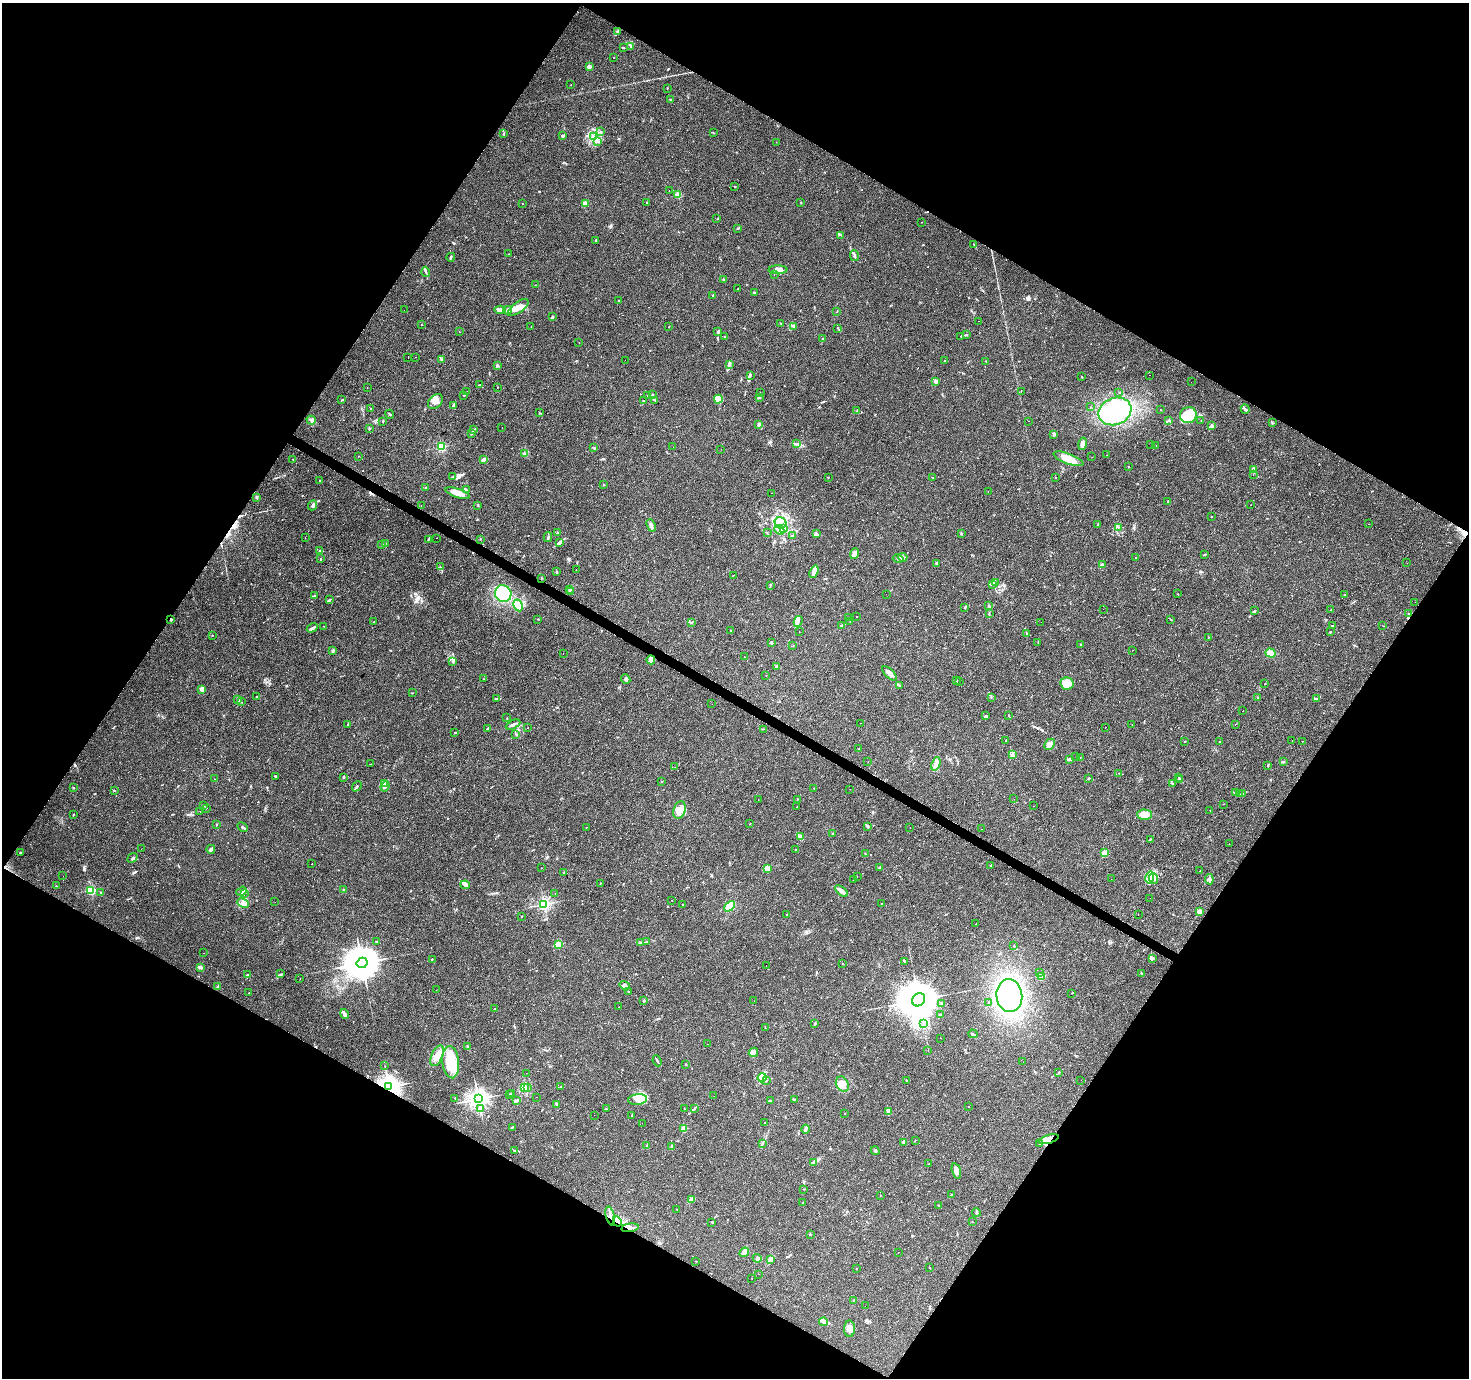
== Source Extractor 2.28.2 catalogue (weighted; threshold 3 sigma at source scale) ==
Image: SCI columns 4-5871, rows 254-5755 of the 5871 x 5941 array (HDU 1 of 3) = the unmasked area's bounding box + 8 px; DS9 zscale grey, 4 x 4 block average (1 PNG px = mean of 4 x 4 image px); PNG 1471 x 1380 px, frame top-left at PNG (2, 3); each listed source drawn as its Kron ellipse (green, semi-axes under 4 px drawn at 4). Shown black and unused: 48% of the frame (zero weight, under 3 of 4 exposures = <1% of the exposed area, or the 3 px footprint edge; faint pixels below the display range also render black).
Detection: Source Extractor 2.28.2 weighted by HDU 2 'WHT'. Background 0.0408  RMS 0.0038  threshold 0.017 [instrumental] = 3 sigma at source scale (4.5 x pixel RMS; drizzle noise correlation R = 1.50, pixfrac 1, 0.0396/0.0396 arcsec/px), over >= 5 px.
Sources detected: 777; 1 too faint to see at this stretch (4 x 4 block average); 10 inside a brighter object's white glare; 142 cosmic-ray / hot-pixel residue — neither listed nor drawn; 14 coinciding with a brighter row at this scale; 39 inside a brighter listed object's ellipse — not listed separately; of the other 571, all 500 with FLUX_AUTO >= 0.52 (the completeness limit of this list) listed and drawn (71 fainter detections not listed), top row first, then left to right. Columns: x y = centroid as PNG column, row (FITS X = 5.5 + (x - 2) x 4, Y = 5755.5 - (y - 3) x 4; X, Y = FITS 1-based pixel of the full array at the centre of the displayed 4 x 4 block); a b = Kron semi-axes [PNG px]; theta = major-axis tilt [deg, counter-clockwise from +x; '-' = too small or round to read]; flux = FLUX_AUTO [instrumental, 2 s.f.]
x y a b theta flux
617 32 2 2 - 1.1
631 46 4 2 - 3.3
623 47 2 2 - 1.5
614 58 2 2 - 0.68
589 66 3 3 - 7.9
571 84 2 2 - 0.56
667 88 2 2 - 0.72
670 100 3 2 - 1.1
601 132 3 2 - 2.2
504 133 3 2 - 1.8
713 133 3 2 - 1.4
563 136 3 2 - 2.6
594 136 3 2 - 1.5
598 142 2 2 - 0.97
776 142 2 2 - 0.56
735 187 2 2 - 1.4
669 191 2 2 - 2.1
678 195 2 2 - 76
801 202 2 2 - 2.5
523 203 2 2 - 0.54
647 203 2 2 - 1
585 204 2 2 - 47
717 219 2 2 - 1.1
921 222 2 2 - 0.6
738 228 2 2 - 1.8
841 235 2 2 - 0.77
596 240 3 2 - 2
974 244 2 2 - 0.68
509 254 2 2 - 2
854 255 5 2 - 3.9
451 257 4 2 - 2.8
778 270 9 3 0 12
426 272 5 2 - 3.3
774 274 2 2 - 0.79
724 279 3 2 - 3.1
535 285 2 2 - 0.64
738 289 2 2 - 0.7
755 293 3 2 - 1.6
713 295 3 2 - 1.7
619 300 2 2 - 1.5
518 307 12 5 37 24
404 310 2 2 - 1.3
500 310 6 3 -5 12
508 310 4 3 - 4.8
837 311 3 2 - 0.85
552 317 3 3 - 2.8
978 321 2 2 - 1.4
780 323 2 2 - 0.56
421 324 2 2 - 0.73
793 326 4 2 - 3
531 327 2 2 - 0.54
669 327 2 2 - 15
838 328 3 2 - 1.9
459 332 2 2 - 1.8
718 332 4 2 - 4.3
967 334 2 2 - 0.81
961 336 3 2 - 1.3
725 337 2 2 - 1.3
822 339 2 2 - 1.7
579 342 2 2 - 1.8
416 357 2 2 - 0.69
408 358 2 2 - 0.82
441 360 3 2 - 2.9
625 360 2 2 - 1
944 361 2 2 - 1.5
986 361 2 2 - 0.75
730 365 3 2 - 2
497 366 3 2 - 2.5
750 375 2 2 - 1.3
1149 375 2 2 - 1.7
1082 377 2 2 - 2
936 381 2 2 - 26
1191 382 2 2 - 0.85
480 385 2 2 - 0.79
367 387 2 2 - 1.3
497 387 2 2 - 0.63
467 391 2 2 - 0.65
1021 391 2 2 - 0.81
1119 392 2 2 - 0.54
760 393 2 2 - 3.5
652 394 2 2 - 1.6
464 395 2 2 - 1.6
648 395 3 2 - 1.3
759 397 3 2 - 3.1
718 399 4 3 - 28
342 400 2 2 - 0.85
655 400 4 2 - 2.1
435 401 8 6 46 16
643 401 2 2 - 1.2
453 405 4 2 - 4.2
1091 407 2 2 - 0.63
371 409 2 2 - 1.2
1160 409 2 2 - 0.86
1245 409 5 2 - 3.2
857 411 2 2 - 1.1
1115 411 17 13 21 92
539 413 3 2 - 1.5
390 414 4 2 - 2.4
1188 415 8 8 - 28
311 420 4 3 - 4.6
1169 420 2 2 - 0.79
1201 420 2 2 - 0.61
383 421 2 2 - 1.1
1029 421 2 2 - 0.58
1272 423 2 2 - 1.4
759 425 2 2 - 5.9
1211 425 4 3 - 4.7
369 428 2 2 - 1.5
502 428 2 2 - 0.62
474 430 3 2 - 1.7
471 433 4 2 - 2.1
1054 434 2 2 - 16
797 444 3 2 - 3.1
1083 444 6 3 77 11
1151 445 2 2 - 0.95
1156 446 2 2 - 5.8
441 447 2 2 - 220
673 447 2 2 - 0.54
593 448 4 2 - 1.9
721 449 2 2 - 1
524 453 2 2 - 1.8
1106 455 2 2 - 1.7
358 456 2 2 - 0.53
1092 457 2 2 - 0.53
293 459 2 2 - 0.8
483 459 4 2 - 7.4
1068 459 16 5 -21 31
1129 467 2 2 - 2.1
1253 469 2 2 - 2.2
1253 474 2 2 - 0.53
452 477 2 2 - 0.56
828 477 2 2 - 1.1
932 477 2 2 - 0.78
1056 478 2 2 - 1.1
320 480 2 2 - 1
603 484 2 2 - 1.3
426 488 2 2 - 1.6
466 490 3 2 - 1.6
988 491 2 2 - 2.4
457 493 13 4 -18 16
772 493 2 2 - 0.54
256 497 3 2 - 1.7
1168 502 2 2 - 1.3
313 505 5 3 - 4.7
421 505 2 2 - 1.6
478 505 2 2 - 1.2
1251 505 2 2 - 1.2
1211 516 2 2 - 1.1
780 523 6 5 - 17
1369 524 2 2 - 0.79
651 525 6 3 -68 6.9
1098 525 2 2 - 1.6
1118 527 4 2 - 2.1
783 528 2 2 - 1
779 530 5 3 - 6.6
767 532 2 2 - 0.65
557 533 3 3 - 2.3
961 533 2 2 - 1.6
816 534 4 2 - 4.4
793 535 2 2 - 0.8
548 537 5 2 - 3.7
305 538 2 2 - 1.3
437 538 2 2 - 1.3
428 539 2 2 - 1.6
481 539 2 2 - 0.86
386 543 2 2 - 0.9
560 543 4 3 - 4
382 545 2 2 - 1.9
320 550 4 2 - 2.6
854 554 6 3 69 14
1205 555 3 2 - 1.9
903 557 5 3 - 5.6
1135 557 2 2 - 2.1
321 559 2 2 - 1.2
898 559 5 3 - 4.7
936 563 3 2 - 2
1407 563 2 2 - 0.53
1102 565 2 2 - 16
440 567 2 2 - 0.72
576 570 2 2 - 13
557 572 2 2 - 2.4
814 572 6 4 70 8.5
734 575 2 2 - 0.72
541 578 2 2 - 1.2
995 583 2 2 - 1.1
992 584 3 2 - 1.8
770 585 2 2 - 1.2
570 590 2 2 - 11
571 592 2 2 - 0.74
503 594 8 8 - 70
886 594 2 2 - 0.74
1178 594 2 2 - 0.73
1345 594 2 2 - 0.7
315 596 2 2 - 1.9
329 600 4 2 - 3.5
1415 602 2 2 - 6.7
518 605 6 4 -61 31
989 606 3 2 - 1.9
965 607 3 2 - 2.2
1103 609 2 2 - 0.59
1331 610 2 2 - 1.2
1254 611 2 2 - 4
989 613 2 2 - 0.75
1409 614 3 3 - 2.8
849 617 2 2 - 1.1
856 617 2 2 - 2
171 619 2 2 - 12
538 619 2 2 - 1.1
1171 620 2 2 - 0.81
798 621 5 2 - 4.7
850 621 2 2 - 0.58
374 622 2 2 - 3.7
1041 622 2 2 - 1.1
691 623 2 2 - 0.81
324 626 2 2 - 0.64
841 626 2 2 - 1.6
1332 626 2 2 - 2.9
1383 626 2 2 - 0.65
312 628 6 2 29 3.9
731 630 2 2 - 1.9
799 631 2 2 - 35
1330 632 2 2 - 1.4
1026 633 3 2 - 1.3
212 635 2 2 - 0.58
1208 637 2 2 - 0.9
771 642 2 2 - 12
1038 642 2 2 - 0.72
1081 645 2 2 - 2
793 646 2 2 - 0.64
333 650 4 2 - 3.1
1133 650 2 2 - 0.52
563 653 2 2 - 1.9
1270 653 5 4 - 12
744 657 2 2 - 0.76
651 660 4 3 - 15
452 661 2 2 - 1.5
777 667 3 2 - 3.6
889 673 9 3 -45 11
766 675 2 2 - 0.82
484 679 2 2 - 0.62
626 679 5 2 - 3.5
957 681 2 2 - 1
959 682 2 2 - 1
1067 684 7 6 - 14
1265 684 2 2 - 1.4
899 686 2 2 - 1.1
202 689 2 2 - 19
412 693 2 2 - 0.87
256 696 2 2 - 0.69
991 697 2 2 - 0.58
1257 697 3 2 - 0.95
237 699 2 2 - 1.8
497 699 2 2 - 1.7
1316 699 3 2 - 2.9
241 702 2 2 - 0.83
712 704 2 2 - 0.65
1242 711 2 2 - 1.6
1008 715 2 2 - 1.2
986 716 4 2 - 2.9
507 718 2 2 - 0.56
860 723 2 2 - 1.8
1132 724 2 2 - 1.5
1235 724 2 2 - 0.91
348 725 2 2 - 1
513 725 8 2 27 5.6
1106 727 2 2 - 0.72
528 728 2 2 - 3.4
487 729 4 2 - 3.3
763 729 2 2 - 0.83
454 732 2 2 - 0.93
516 734 2 2 - 0.94
1006 740 2 2 - 1.6
1185 741 2 2 - 0.81
1292 741 2 2 - 1.2
1303 741 2 2 - 0.72
1220 742 2 2 - 1.8
1050 744 6 4 45 11
859 749 3 2 - 1.4
1012 755 3 2 - 3.1
1076 757 2 2 - 0.53
1080 758 2 2 - 0.63
1070 759 3 2 - 4
868 761 2 2 - 1.4
1283 762 4 2 - 2.1
371 764 2 2 - 0.96
936 764 7 3 70 8.8
1268 765 3 2 - 1.8
675 767 2 2 - 1.4
1118 773 2 2 - 0.98
275 776 2 2 - 3.4
343 777 3 2 - 1.7
1179 777 2 2 - 1.2
1089 778 2 2 - 2.5
214 779 2 2 - 0.91
1179 779 2 2 - 1.2
662 781 2 2 - 1
384 783 2 2 - 3.9
1172 784 2 2 - 2
357 786 5 2 - 2.3
385 786 5 2 - 3.4
73 788 2 2 - 1
814 788 2 2 - 0.73
850 789 2 2 - 1.2
114 790 2 2 - 1.7
1235 793 3 2 - 0.78
1243 793 3 2 - 1.5
1239 794 2 2 - 0.68
797 799 2 2 - 1.8
1014 799 2 2 - 1.9
758 800 2 2 - 0.65
1223 804 2 2 - 0.58
204 806 2 2 - 1.5
1034 806 2 2 - 1.7
797 807 2 2 - 0.56
206 808 2 2 - 0.59
679 810 9 6 74 16
1210 810 2 2 - 3.1
200 811 2 2 - 1.1
73 814 3 2 - 1.3
1145 815 7 5 -2 17
216 824 2 2 - 0.81
750 824 2 2 - 0.95
868 826 3 2 - 2.7
243 827 5 2 - 2.4
586 827 2 2 - 0.77
910 827 2 2 - 1.2
981 829 2 2 - 0.81
832 833 2 2 - 0.62
800 837 2 2 - 1.5
1150 839 3 2 - 1.4
1229 844 2 2 - 4.2
141 849 2 2 - 0.56
211 849 4 3 - 5
795 849 2 2 - 0.81
21 853 2 2 - 1.2
865 853 2 2 - 0.81
1105 853 2 2 - 60
132 858 5 2 - 2.2
312 864 2 2 - 1.1
990 866 2 2 - 1.1
880 867 3 3 - 3.7
541 868 2 2 - 0.54
767 869 2 2 - 52
1200 871 2 2 - 1.2
563 872 3 2 - 0.91
63 876 2 2 - 2.8
857 877 2 2 - 1.1
1150 877 6 4 77 12
1111 879 2 2 - 1.2
1153 879 5 4 - 9.1
1209 879 5 3 - 6.9
854 880 2 2 - 1.3
600 883 2 2 - 0.75
465 885 4 3 - 5.2
56 886 2 2 - 0.94
91 890 2 2 - 220
344 890 3 2 - 1.3
241 891 5 3 - 5.1
841 891 7 4 -38 9.2
101 892 2 2 - 1.6
244 894 4 2 - 1.8
555 894 2 2 - 2.6
1150 898 2 2 - 2.4
672 900 2 2 - 2.2
275 902 2 2 - 0.69
243 903 6 3 -23 7.5
881 903 2 2 - 1.1
544 904 2 2 - 490
683 904 2 2 - 0.8
730 906 6 3 46 39
1199 912 2 2 - 46
787 915 2 2 - 0.72
1138 915 2 2 - 0.64
521 917 2 2 - 1.3
976 924 2 2 - 1.1
376 942 3 2 - 0.83
641 942 3 2 - 1.9
647 942 2 2 - 1
558 944 2 2 - 94
1014 946 2 2 - 0.87
204 953 2 2 - 0.52
432 959 2 2 - 1.2
1152 959 3 2 - 3.1
905 962 2 2 - 2.1
362 963 6 5 - 6000
842 964 2 2 - 0.96
766 965 2 2 - 1
200 967 3 3 - 4.3
1040 972 2 2 - 1.3
1142 973 3 2 - 1.6
247 974 2 2 - 1.4
281 974 2 2 - 1.1
1041 976 4 3 - 15
300 979 2 2 - 1.9
625 986 5 3 - 8.5
218 987 3 2 - 3.3
436 990 2 2 - 1.1
628 991 2 2 - 0.78
249 993 2 2 - 1.1
1072 993 2 2 - 0.57
1009 996 16 13 -84 400
919 1000 7 6 - 9900
644 1001 3 2 - 2.2
754 1001 2 2 - 1.4
989 1002 2 2 - 34
942 1004 3 2 - 1.7
618 1007 2 2 - 1
494 1009 2 2 - 1.2
345 1014 5 3 - 7.4
941 1015 3 2 - 1.9
814 1023 2 2 - 1.3
923 1023 2 2 - 0.88
765 1028 2 2 - 0.6
973 1034 5 2 - 2.7
941 1038 2 2 - 1.2
708 1044 2 2 - 1.6
468 1047 3 2 - 2
928 1050 2 2 - 0.59
753 1052 5 4 - 6.1
437 1056 11 5 66 18
657 1061 6 2 -66 2
451 1062 16 8 -84 68
1023 1062 2 2 - 1.1
686 1064 2 2 - 1.4
385 1066 2 2 - 0.63
526 1073 2 2 - 1.1
1059 1073 2 2 - 1.6
762 1078 5 4 - 34
906 1080 2 2 - 1.3
1081 1080 2 2 - 1.1
766 1081 2 2 - 1.4
842 1084 8 6 -63 15
389 1087 3 2 - 1600
527 1087 2 2 - 0.84
561 1087 3 2 - 1.2
524 1088 3 2 - 2.1
512 1094 2 2 - 0.94
510 1095 2 2 - 0.65
714 1096 2 2 - 2.7
537 1097 2 2 - 1.2
455 1098 2 2 - 0.85
478 1099 3 3 - 1300
638 1099 9 5 7 21
794 1099 3 2 - 1.8
517 1100 4 2 - 3.8
770 1101 3 2 - 1
557 1104 2 2 - 1.6
969 1106 2 2 - 1.5
480 1108 2 2 - 1
684 1108 2 2 - 0.69
606 1109 2 2 - 1.6
694 1109 3 2 - 1.7
889 1112 3 2 - 2.2
845 1114 2 2 - 3.9
594 1115 2 2 - 0.86
632 1115 3 2 - 1.7
642 1123 2 2 - 2.1
764 1123 2 2 - 6.1
512 1127 3 2 - 2
684 1128 2 2 - 61
805 1129 4 2 - 5.8
1049 1139 10 3 16 23
915 1140 2 2 - 0.99
904 1142 3 2 - 2.5
763 1143 2 2 - 1.1
1039 1144 2 2 - 1
647 1146 2 2 - 3.7
672 1146 4 2 - 2.5
515 1150 2 2 - 2.6
875 1151 4 2 - 2.7
813 1162 4 2 - 2.9
929 1164 2 2 - 1
956 1171 8 3 -76 13
804 1189 2 2 - 0.52
880 1195 2 2 - 0.66
951 1195 2 2 - 0.8
691 1200 3 2 - 2.5
803 1203 3 2 - 0.91
939 1205 2 2 - 0.88
677 1209 2 2 - 1
976 1213 4 3 - 3
610 1216 10 2 -76 8.3
617 1222 5 3 - 8.3
712 1222 3 2 - 2.4
972 1222 2 2 - 0.61
630 1228 8 2 8 5.6
810 1234 2 2 - 1.3
744 1252 5 4 - 7.7
898 1252 2 2 - 8.5
757 1258 4 2 - 3.6
770 1260 2 2 - 1.7
696 1261 2 2 - 0.87
929 1267 2 2 - 0.68
856 1268 2 2 - 1.2
759 1274 2 2 - 1.3
752 1279 2 2 - 0.86
854 1300 2 2 - 1.3
865 1306 2 2 - 0.96
823 1322 4 4 - 5.6
849 1329 8 5 -89 15
Overlapping masked pixels (flux is a lower limit): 7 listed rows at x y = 1409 614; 171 619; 389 1087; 1049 1139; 610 1216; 617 1222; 630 1228
Diffuse or blended objects may show on this block-average render without a row.